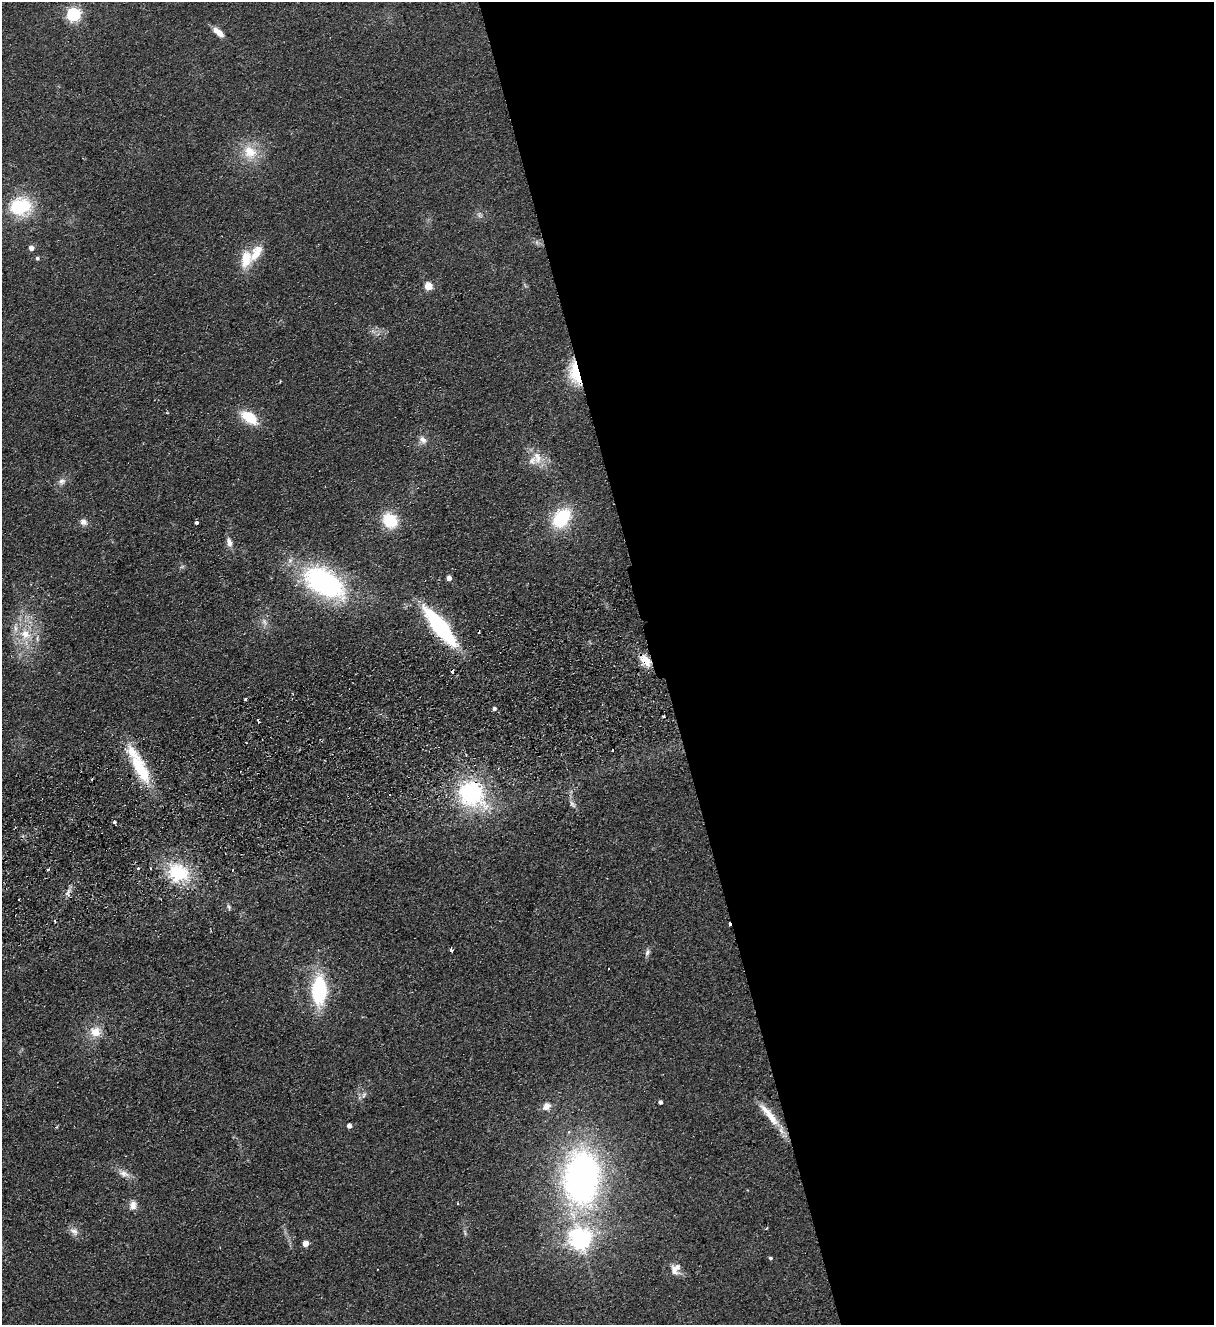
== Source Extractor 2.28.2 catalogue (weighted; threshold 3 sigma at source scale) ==
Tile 8 of 4 x 4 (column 4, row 2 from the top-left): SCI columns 3932-5143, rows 2701-4023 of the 5314 x 5400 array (HDU 1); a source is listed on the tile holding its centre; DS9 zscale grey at full resolution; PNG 1216 x 1327 px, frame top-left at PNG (2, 2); no overlay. Shown black and unused: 46% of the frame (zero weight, under 2 of 3 exposures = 3% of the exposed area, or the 3 px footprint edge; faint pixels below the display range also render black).
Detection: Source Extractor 2.28.2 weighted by HDU 2 'WHT'; one run over the whole footprint, this tile lists its part. Background 0.0777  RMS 0.01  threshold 0.0467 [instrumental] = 3 sigma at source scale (4.5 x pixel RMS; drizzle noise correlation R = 1.50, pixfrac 1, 0.05/0.05 arcsec/px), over >= 5 px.
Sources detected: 80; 1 too faint to see at this stretch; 12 cosmic-ray / hot-pixel residue — not listed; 7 inside a brighter listed object's ellipse — not listed separately; the other 60 listed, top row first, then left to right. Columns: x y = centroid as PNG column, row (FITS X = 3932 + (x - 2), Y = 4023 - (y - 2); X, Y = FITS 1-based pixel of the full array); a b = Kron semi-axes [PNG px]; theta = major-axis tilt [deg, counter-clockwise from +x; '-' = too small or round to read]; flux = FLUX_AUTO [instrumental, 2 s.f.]
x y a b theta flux
73 14 6 6 - 220
218 32 15 6 -41 10
250 152 23 18 -43 28
21 206 25 20 5 59
479 215 9 7 -64 3.4
31 248 5 5 - 7.1
37 258 5 5 - 2.5
246 259 24 14 81 24
428 286 5 5 - 35
575 374 32 13 -75 35
249 417 23 12 -34 28
423 440 13 9 -53 6.3
537 458 20 12 -79 15
62 481 11 9 32 5.8
562 518 20 15 52 64
390 520 18 15 -54 34
83 522 9 8 - 5.5
197 523 3 3 - 8.4
229 542 14 7 -76 6.4
182 567 7 4 19 1.6
449 578 4 4 - 7.5
324 582 56 31 -31 160
264 622 11 7 -60 5.3
440 627 37 11 -51 150
25 634 19 17 -76 29
645 660 18 10 -53 16
245 699 3 3 - 5.9
494 708 5 4 - 2.9
663 716 3 3 - 1.2
258 721 4 3 - 3.5
141 771 36 14 -54 46
390 794 3 2 - 1
471 794 30 24 -50 130
572 804 13 6 -49 4
114 822 3 3 - 4.4
138 868 4 3 - 1.7
48 870 3 3 - 1.9
178 873 27 19 -25 58
68 892 13 6 66 4.9
229 907 8 5 -79 2
451 950 4 3 - 4
647 952 10 6 66 3.3
319 990 25 13 89 98
95 1032 15 15 - 16
364 1095 10 5 66 3
660 1102 4 4 - 3.4
546 1106 12 9 42 8.6
769 1115 42 9 -51 23
349 1126 4 4 - 6.8
124 1173 18 9 -26 8.6
582 1178 46 29 87 430
457 1203 3 2 - 0.87
133 1205 13 9 77 7.4
766 1229 4 2 - 0.99
74 1231 14 9 -37 6.7
465 1233 9 4 -65 2
580 1239 8 7 - 710
305 1243 5 4 - 13
770 1258 4 4 - 1.9
674 1271 17 9 -56 8.6
Overlapping masked pixels (flux is a lower limit): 5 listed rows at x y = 575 374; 440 627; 645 660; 471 794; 769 1115